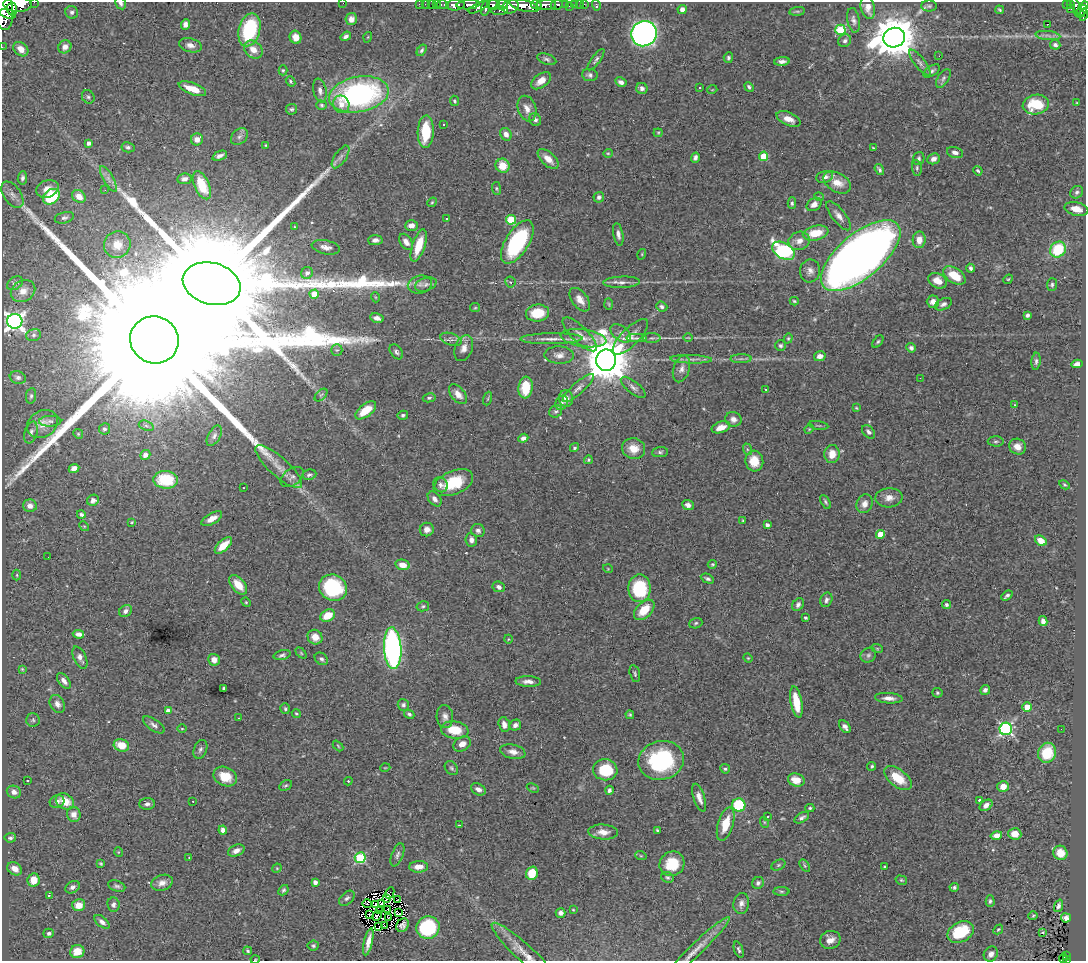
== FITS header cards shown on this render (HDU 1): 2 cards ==
NAXIS1  =                 1084
NAXIS2  =                  959

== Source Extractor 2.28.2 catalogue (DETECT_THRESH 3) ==
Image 1084 x 959 px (HDU 1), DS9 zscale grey, 1 PNG px = 1 image px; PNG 1088 x 963 px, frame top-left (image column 1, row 959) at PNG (2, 2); each listed source drawn as its Kron ellipse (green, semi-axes under 4 px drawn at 4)
Background 0.704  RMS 0.025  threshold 0.076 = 3 sigma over >= 5 px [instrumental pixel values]
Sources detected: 460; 4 with non-positive FLUX_AUTO (blend fragments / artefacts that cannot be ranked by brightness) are neither listed nor drawn; the other 456 listed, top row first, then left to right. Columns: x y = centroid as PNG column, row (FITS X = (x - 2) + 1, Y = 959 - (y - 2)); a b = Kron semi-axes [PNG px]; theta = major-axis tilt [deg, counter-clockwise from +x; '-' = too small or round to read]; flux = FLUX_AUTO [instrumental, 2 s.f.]
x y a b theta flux
34 2 2 2 - 11
121 3 6 5 - 4.4
343 3 2 2 - 5.1
18 4 14 7 0 1300
419 4 2 2 - 6.9
425 4 2 2 - 4.3
432 4 3 2 - 16
436 4 2 2 - 8
574 4 3 2 - 14
579 4 2 2 - 0.99
584 4 2 2 - 4.5
1066 4 3 3 - 25
1071 4 3 3 - 56
443 5 6 3 0 24
455 5 9 5 4 470
468 5 11 4 5 340
493 5 6 4 -11 280
502 5 6 5 - 93
536 5 5 3 - 170
546 5 10 5 4 320
557 5 6 5 - 100
565 5 4 3 - 28
596 5 5 3 - 9.1
524 6 15 5 -14 800
569 6 2 2 - 4.7
929 6 8 5 0 3.3
1076 6 9 4 -72 74
1085 6 4 3 - 70
479 7 11 4 26 200
510 7 8 6 18 460
486 8 8 4 78 220
868 8 12 7 -77 13
4 9 21 9 -85 1400
12 9 6 5 - 400
682 9 4 4 - 7
1071 9 3 2 - 1.8
1000 10 4 3 - 2.3
1082 10 5 4 - 160
500 11 8 3 3 100
797 11 8 4 7 2.8
72 12 6 6 - 4.9
1080 13 5 3 - 100
8 14 9 4 -14 500
1083 15 6 3 78 110
351 19 6 5 - 10
854 20 12 6 -79 6.5
185 24 5 4 - 8.5
1047 24 3 2 - 7.5
249 30 17 10 74 140
840 30 5 5 - 120
644 34 13 12 - 780
1048 35 12 4 -7 6.1
346 36 5 4 - 5.4
296 37 6 6 - 17
368 37 5 3 - 1.4
894 38 11 9 17 6200
845 41 7 6 - 4.5
190 45 11 7 -15 10
1055 45 5 5 - 5.1
2 47 2 2 - 4.2
65 47 7 6 - 9.2
21 49 8 6 -42 15
253 49 10 8 -38 17
422 50 6 4 57 3.4
939 56 2 2 - 46
728 58 5 4 - 3.2
547 59 10 5 -20 4.4
596 60 13 4 54 4.5
782 61 8 4 3 6.6
920 63 16 5 -52 7.3
283 70 5 4 - 2.2
932 71 9 5 32 4.7
590 75 8 6 -6 4.9
943 78 10 5 57 4.5
291 81 5 4 - 2.7
541 81 11 6 37 16
621 82 6 4 -29 6.4
700 87 3 3 - 11
749 87 5 3 - 3.5
642 88 5 5 - 6.2
192 89 14 5 -20 31
712 90 5 3 - 1.5
320 91 12 6 -78 8.2
359 94 30 17 10 420
88 97 7 6 - 3.5
454 101 5 4 - 2.3
1077 103 3 2 - 1.3
341 104 9 8 - 15
1036 104 13 9 11 62
322 105 5 4 - 2.7
292 109 5 5 - 3.3
527 109 13 9 -73 14
789 119 13 6 -23 18
535 120 7 5 -56 5.3
443 124 3 3 - 11
426 132 16 8 87 72
658 133 4 4 - 1.8
506 134 6 5 - 8.8
239 137 9 7 44 6.2
197 139 6 6 - 11
89 143 4 4 - 9.1
266 145 3 2 - 1.4
128 147 6 5 - 4.3
873 148 3 3 - 1.6
955 152 8 5 -15 8
608 153 4 4 - 1.9
220 156 8 4 22 7
764 156 5 4 - 51
340 157 13 6 55 8
695 158 5 4 - 5
919 158 6 5 - 3.8
548 159 13 6 -43 19
933 159 6 5 - 7.7
503 166 7 7 - 29
917 168 8 5 -83 3.5
879 170 6 3 -56 3.7
978 171 5 3 - 3
825 177 8 6 17 9.4
22 178 6 4 82 5.1
108 179 14 5 -60 8.1
184 179 7 5 9 7.1
837 182 15 9 -30 23
202 185 15 7 -66 42
496 188 6 4 -84 2.6
47 189 11 8 20 17
105 190 2 2 - 6.8
1077 192 7 6 - 4.1
12 195 15 8 -55 11
79 196 7 6 - 16
51 197 9 7 38 95
599 197 5 5 - 5.4
819 197 5 3 - 1.4
432 202 5 4 - 2.1
792 203 6 4 -89 3.3
814 204 8 6 35 11
1076 209 12 6 -13 16
839 216 18 6 -51 11
64 218 10 5 14 4.5
446 219 3 3 - 2.7
511 220 5 5 - 86
411 225 6 5 - 11
295 227 4 3 - 1.7
816 233 13 7 13 41
618 234 11 5 -80 6.7
375 240 7 5 3 7.2
919 240 8 6 86 15
799 241 11 9 18 15
406 242 9 5 -54 10
517 242 24 11 58 180
117 245 13 13 - 24
419 246 17 6 71 45
326 247 14 6 -11 11
1058 250 8 7 - 79
783 251 12 7 -30 250
642 254 5 3 - 1.6
861 256 48 22 40 2100
971 268 4 3 - 4.3
810 271 11 10 - 11
307 273 6 5 - 7.3
954 276 12 7 -33 39
1008 279 5 4 - 1.9
937 281 10 7 -30 19
510 282 5 5 - 2.8
621 282 18 5 2 10
15 283 9 6 35 3.9
212 284 29 20 -16 130000
420 284 12 9 14 11
426 284 11 6 19 7.3
1052 285 6 5 - 3.3
23 291 13 10 33 14
314 294 4 4 - 28
375 297 5 3 - 1.4
580 300 13 8 -53 15
794 301 4 3 - 2.3
933 302 6 6 - 10
609 304 6 4 -88 2.1
943 304 9 5 25 5.7
662 307 6 5 - 4.5
475 308 5 4 - 2
537 313 12 8 7 46
1027 315 4 3 - 4.1
377 318 7 4 -13 8.6
15 321 7 7 - 780
621 333 12 7 -37 9.2
580 334 22 8 -45 14
34 335 7 6 - 4.3
630 337 23 9 45 16
583 338 23 8 -8 20
637 338 10 4 0 4
652 338 9 5 0 4.6
688 338 5 3 - 1.5
788 338 5 4 - 2.1
451 339 11 6 -19 6.1
552 339 31 5 1 17
154 340 24 23 - 270000
878 342 7 4 52 3
780 346 5 5 - 3.3
464 348 13 8 69 13
911 348 5 4 - 5.4
337 350 5 5 - 2.8
396 352 8 5 -54 4.9
559 355 15 8 -2 12
820 356 6 5 - 11
691 359 21 4 -2 9.4
741 359 10 4 0 5.2
606 360 11 10 - 7900
1036 361 8 4 85 4.2
1077 364 5 4 - 8.5
681 369 14 8 72 11
18 377 8 6 -18 5.1
920 378 2 2 - 1.2
633 387 15 6 -38 7.6
525 388 11 7 83 50
578 388 20 6 41 9.3
765 389 3 2 - 2.6
458 394 11 7 -50 15
321 395 8 4 45 3.2
31 396 8 5 82 3.6
429 398 6 4 10 3
566 398 8 7 - 12
488 399 7 3 71 1.9
562 403 7 6 - 4.6
1015 405 4 3 - 1.7
856 408 4 3 - 1.6
366 410 12 6 38 35
556 411 7 6 - 3.8
403 415 5 4 - 3.3
733 419 8 7 - 9.4
50 421 11 5 2 4.6
42 424 16 13 31 19
818 425 10 3 -9 2.7
146 426 8 5 -19 3.8
721 427 9 5 18 19
105 429 6 5 - 4.4
809 429 5 4 - 1.7
31 432 11 6 73 6.9
869 432 8 5 -48 5.3
78 434 5 4 - 2.1
214 436 11 6 60 6.1
523 438 5 4 - 6
996 441 8 5 -1 3.4
1017 447 8 7 - 14
574 448 5 4 - 3
634 449 12 10 -15 24
747 449 6 4 -72 2.5
660 452 8 5 6 3.7
832 454 9 7 85 23
145 455 5 4 - 8.1
588 460 4 4 - 2.8
754 461 10 9 - 32
279 467 30 9 -42 27
74 468 5 4 - 9.1
309 475 7 5 10 4.2
292 477 13 8 36 8
165 480 12 9 -4 73
453 483 21 11 23 64
441 485 8 7 - 6.6
1065 485 5 3 - 2
244 488 3 2 - 2.6
889 498 13 9 3 14
435 499 8 6 -50 7.9
93 500 6 5 - 6.7
825 502 7 4 -60 3.1
864 504 9 8 - 11
688 505 6 5 - 7.5
30 506 7 6 - 10
81 514 4 4 - 4.1
212 519 11 5 30 16
743 520 4 3 - 1.7
132 522 3 2 - 1.5
767 525 4 4 - 6.6
84 526 5 4 - 2
427 530 7 6 - 10
478 530 7 6 - 6.9
880 534 4 4 - 29
471 540 7 5 -83 8.2
1041 541 6 4 -37 17
223 545 11 5 42 28
48 557 2 2 - 1
712 564 5 4 - 2.3
403 565 7 5 -12 16
608 569 5 3 - 1.3
17 575 5 3 - 1.8
707 579 7 4 -25 4.8
238 585 11 6 -49 26
499 587 6 5 - 6.1
333 588 14 13 - 130
640 588 14 11 90 110
1007 596 6 3 40 4.4
826 600 7 5 68 5.5
246 602 5 4 - 2.1
798 605 7 5 57 5.3
946 605 4 4 - 3.6
423 606 6 5 - 2.9
644 610 12 7 44 41
126 611 7 5 37 6.6
328 616 8 5 28 34
806 618 3 3 - 2.5
1043 621 5 4 - 7.1
696 623 7 5 19 2.9
78 634 6 4 -7 9.4
315 637 8 7 - 19
508 639 4 3 - 1.4
393 648 21 8 -86 500
877 648 6 3 -19 1.9
301 653 6 4 -46 2.4
282 655 9 4 15 4
868 655 8 7 - 4.8
80 658 12 6 -65 8
748 658 5 4 - 1.7
321 659 7 5 -38 5
214 660 6 6 - 11
22 669 4 4 - 1.9
635 674 9 5 -76 3.5
64 681 9 5 -53 7
528 681 13 5 -1 9.2
224 688 3 3 - 3.4
985 690 5 4 - 5.2
937 693 5 5 - 2.9
889 698 14 5 -4 11
796 702 16 6 -80 46
57 704 9 7 -61 8.5
403 705 6 5 - 4.2
1027 707 4 4 - 41
285 709 5 4 - 2.9
168 711 4 4 - 9.5
296 714 5 3 - 2.1
409 714 5 4 - 3.5
630 715 4 4 - 2.7
445 716 11 8 -86 9.5
239 718 3 2 - 1
33 720 7 7 - 3.8
154 725 12 5 -34 6.7
504 725 8 5 -74 9.3
515 725 6 5 - 6.5
845 727 7 5 -49 7.1
182 729 5 3 - 1.7
1006 729 6 6 - 320
1061 729 2 2 - 1
455 730 14 8 -9 40
462 744 9 7 30 12
121 745 8 6 -16 31
338 746 6 3 -47 1.9
200 749 10 6 69 5.4
513 752 13 7 -12 12
1047 753 10 9 - 58
661 760 23 19 13 180
872 766 4 4 - 3.2
385 768 5 3 - 1.3
451 768 7 6 - 3.6
725 769 5 4 - 2.9
605 770 12 10 -8 66
225 777 12 9 -24 32
898 778 16 8 -38 43
796 780 8 6 -16 22
27 781 3 3 - 10
348 781 4 4 - 1.6
286 785 7 5 29 2.8
1003 787 6 5 - 15
533 788 6 4 -23 2
478 789 8 5 -29 9.1
609 790 4 3 - 4.2
14 792 7 6 - 8.6
699 798 14 5 -71 11
980 800 4 3 - 3.7
57 801 7 6 - 7.5
65 801 10 7 -31 28
193 801 2 2 - 1.4
147 804 8 6 2 5.9
739 805 6 6 - 84
986 805 7 5 34 8.2
810 808 4 4 - 2.4
74 814 7 6 - 13
768 816 3 3 - 8.2
802 818 8 4 29 5.2
764 822 5 3 - 1.6
726 824 17 7 73 38
460 825 4 2 - 3.2
223 830 4 4 - 11
657 830 3 3 - 2
603 832 15 7 -4 15
1015 834 7 5 -5 16
996 835 6 4 14 10
10 838 6 4 7 3.8
236 851 9 5 23 9.4
118 852 5 3 - 1.3
1060 853 7 7 - 20
397 855 12 5 69 5.6
641 856 6 3 -18 1.8
189 858 3 2 - 1
360 858 5 5 - 150
101 863 4 3 - 2.1
672 864 13 12 - 53
778 865 7 5 27 2.9
805 866 7 4 -59 2.6
419 867 9 6 3 14
884 867 3 3 - 2.2
277 868 5 4 - 1.7
15 869 8 6 -32 12
532 873 7 6 - 41
667 877 6 5 - 3.1
34 880 6 6 - 24
901 880 6 4 -16 2.5
315 882 4 4 - 7.1
162 883 11 7 20 11
758 883 6 5 - 4.9
117 886 9 5 -18 4.5
73 887 8 5 32 6.4
954 887 4 3 - 3.4
283 890 6 4 49 3.5
781 891 8 4 -1 3
390 893 6 3 60 1.5
49 895 3 2 - 4.7
347 898 9 6 42 4.6
386 899 2 2 - 1.4
398 900 2 2 - 1.5
990 901 6 4 -87 3.6
381 903 3 2 - 1.6
741 903 10 7 80 9.4
367 904 5 2 - 2
79 905 6 6 - 21
113 905 7 6 - 6
376 905 3 3 - 4.4
1058 906 6 4 69 4.7
387 909 3 2 - 0.91
380 910 2 2 - 2.1
573 910 3 2 - 1.5
399 913 4 2 - 0.84
561 913 5 5 - 6
370 914 4 2 - 3
377 916 5 2 - 0.22
1033 916 4 4 - 1.9
389 918 4 2 - 1.9
1066 918 5 4 - 5.7
102 922 9 5 -39 6.4
403 925 7 6 - 0.99
384 926 3 2 - 0.26
379 927 4 2 - 2.7
428 928 12 11 - 140
998 929 5 3 - 2.1
961 932 14 10 28 66
1043 932 3 2 - 1.8
49 933 5 4 - 4.2
830 940 10 9 - 14
368 942 14 4 77 13
313 946 5 5 - 3.2
695 950 48 6 44 22
739 950 8 4 -70 4.2
77 951 7 6 - 21
248 951 4 3 - 2.3
524 953 43 8 -43 25
991 954 8 6 54 8.8
1066 955 3 2 - 13
1063 958 5 2 - 14
255 959 4 3 - 1.3
1066 959 3 2 - 23
At the frame edge (FLAGS 8, measured only in part): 11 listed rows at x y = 34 2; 121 3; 343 3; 1085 6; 4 9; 2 47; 695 950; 524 953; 1063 958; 255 959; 1066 959
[4 non-positive-flux detections neither listed nor drawn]